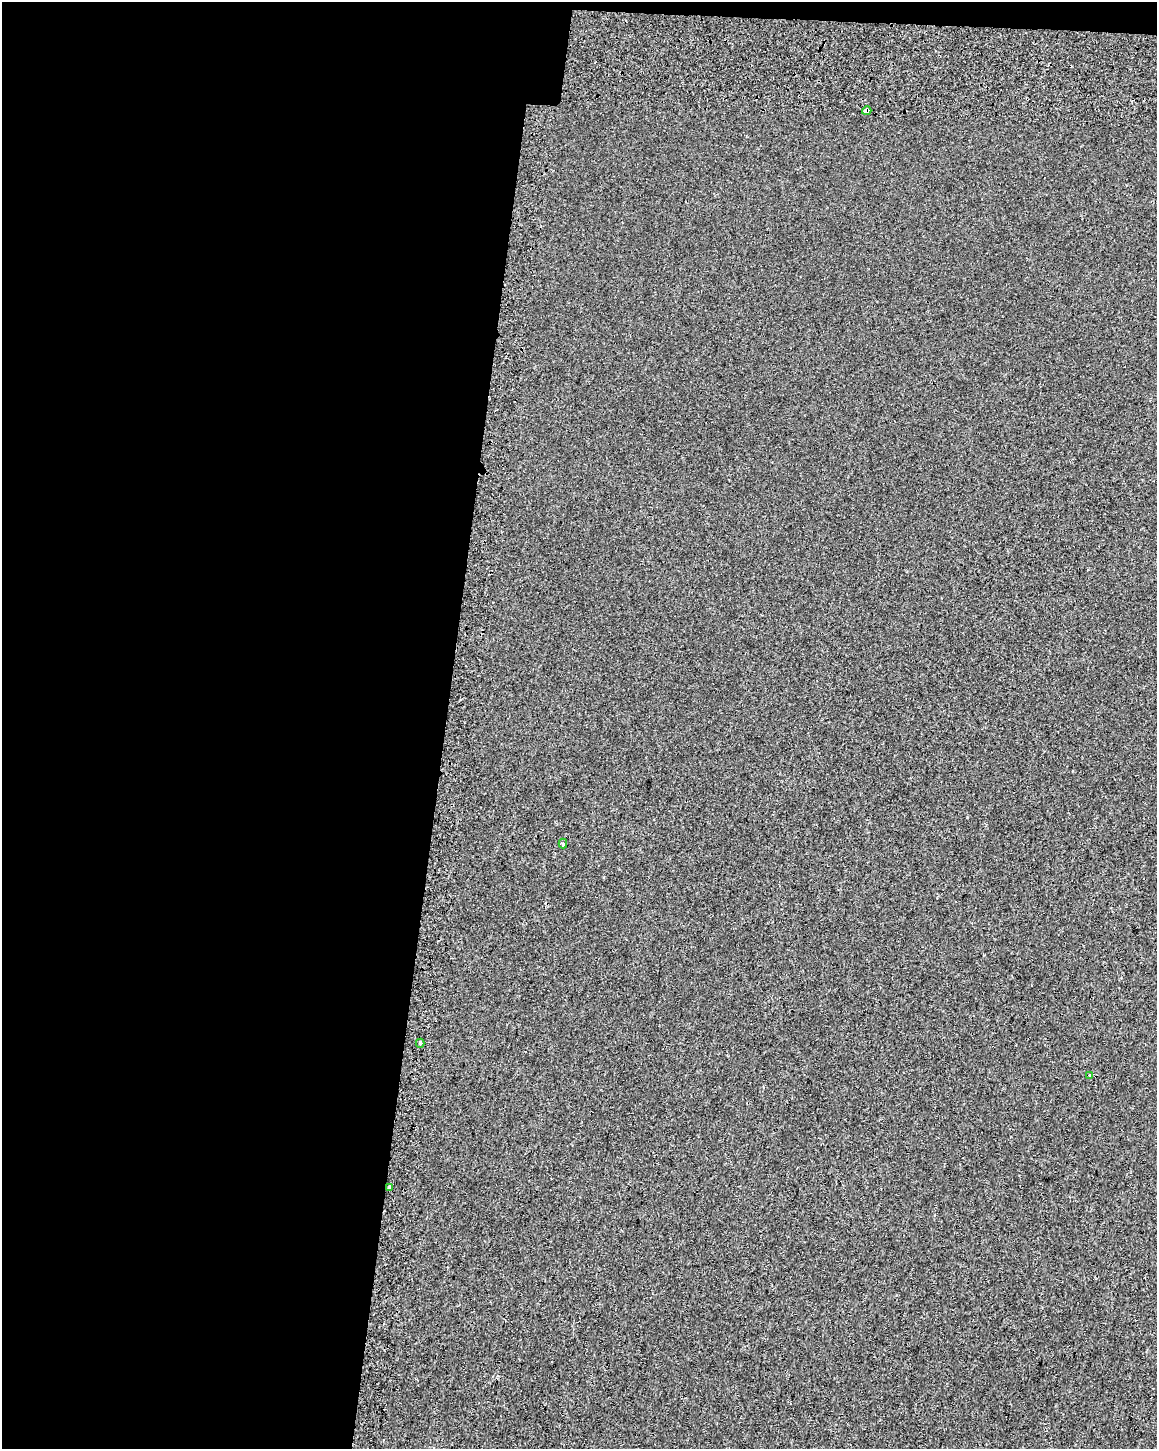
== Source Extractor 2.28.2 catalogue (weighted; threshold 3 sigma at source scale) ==
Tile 1 of 4 x 3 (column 1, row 1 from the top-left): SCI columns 44-1198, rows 3222-4668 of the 4714 x 5054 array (HDU 1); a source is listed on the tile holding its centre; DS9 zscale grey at full resolution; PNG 1159 x 1451 px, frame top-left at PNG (2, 2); each listed source drawn as its Kron ellipse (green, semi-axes under 4 px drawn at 4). Shown black and unused: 39% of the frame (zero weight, under 2 of 3 exposures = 6% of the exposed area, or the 3 px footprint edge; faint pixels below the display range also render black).
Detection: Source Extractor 2.28.2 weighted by HDU 2 'WHT'; one run over the whole footprint, this tile lists its part. Background 7.14e-04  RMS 0.0061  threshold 0.0275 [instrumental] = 3 sigma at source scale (4.5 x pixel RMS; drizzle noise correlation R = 1.50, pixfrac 1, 0.0396/0.0396 arcsec/px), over >= 5 px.
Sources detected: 5; all 5 listed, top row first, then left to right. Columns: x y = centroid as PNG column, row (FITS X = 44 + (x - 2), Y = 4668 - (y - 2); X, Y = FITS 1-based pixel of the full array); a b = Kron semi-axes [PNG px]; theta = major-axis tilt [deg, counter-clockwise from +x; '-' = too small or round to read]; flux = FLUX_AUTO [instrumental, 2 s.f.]
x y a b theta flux
867 111 5 3 - 34
563 843 5 4 - 0.73
420 1043 4 3 - 1.1
1090 1076 3 3 - 1.9
389 1187 3 3 - 1.2
Overlapping masked pixels (flux is a lower limit): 1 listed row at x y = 867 111